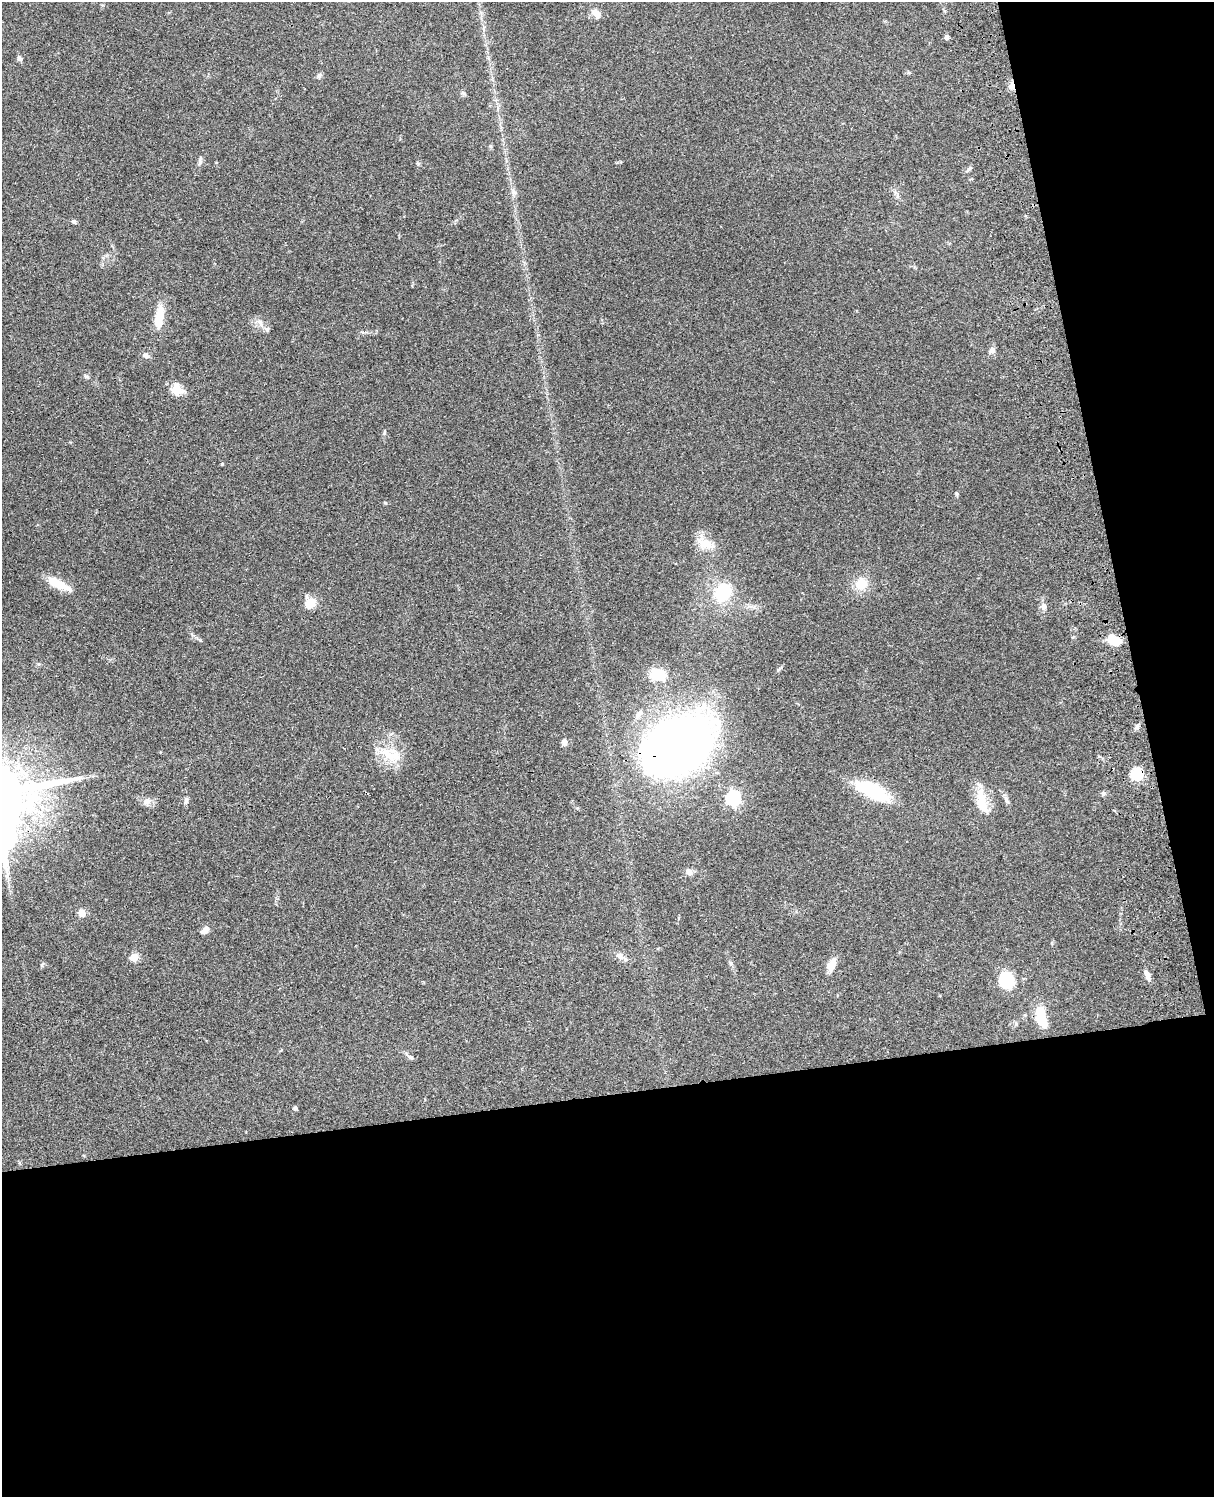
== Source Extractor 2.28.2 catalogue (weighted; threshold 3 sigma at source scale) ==
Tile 12 of 4 x 3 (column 4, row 3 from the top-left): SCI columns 3758-4969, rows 278-1772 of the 5088 x 4927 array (HDU 1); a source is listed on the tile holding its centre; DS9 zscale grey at full resolution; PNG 1216 x 1499 px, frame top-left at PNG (2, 2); no overlay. Shown black and unused: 33% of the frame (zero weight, under 3 of 4 exposures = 6% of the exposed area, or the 3 px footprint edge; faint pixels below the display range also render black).
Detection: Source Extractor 2.28.2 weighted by HDU 2 'WHT'; one run over the whole footprint, this tile lists its part. Background 0.106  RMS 0.0065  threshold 0.0294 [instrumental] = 3 sigma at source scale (4.5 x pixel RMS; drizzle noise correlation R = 1.50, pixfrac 1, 0.05/0.05 arcsec/px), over >= 5 px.
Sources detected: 49; all 49 listed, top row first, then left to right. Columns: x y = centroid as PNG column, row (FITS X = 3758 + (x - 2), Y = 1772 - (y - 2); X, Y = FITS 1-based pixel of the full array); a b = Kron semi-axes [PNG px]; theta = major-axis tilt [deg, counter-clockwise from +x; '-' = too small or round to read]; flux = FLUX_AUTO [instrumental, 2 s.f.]
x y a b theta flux
596 13 12 8 -52 4.6
947 37 4 4 - 2.4
19 58 7 6 - 1.5
319 76 8 6 71 1.6
1012 85 10 6 -90 3.9
200 163 10 5 71 1.8
969 168 8 5 44 1.4
74 221 5 5 - 1.2
159 317 25 9 81 15
267 329 7 6 - 1.5
992 350 8 7 - 2.2
146 355 9 6 -19 2.2
86 377 8 4 -9 1.1
177 389 5 5 - 37
384 432 7 3 82 0.93
222 464 4 3 - 0.66
956 493 6 4 -71 0.76
704 543 23 13 -33 10
861 583 12 12 - 11
58 584 32 9 -27 12
723 592 18 14 55 30
310 603 13 11 46 8.9
1044 606 9 8 - 2.8
1114 641 14 9 -29 12
658 675 20 16 -24 12
638 714 14 6 48 3.1
1137 727 7 5 74 1.9
564 742 9 6 77 2.3
676 746 53 37 34 630
389 755 34 12 -40 14
1136 774 6 6 - 61
872 790 39 15 -27 37
1103 793 6 5 - 1.2
733 798 7 6 - 120
1006 799 11 5 -74 2
147 801 12 8 20 3.6
186 801 9 5 83 1.8
982 802 36 12 -76 14
689 871 10 7 -62 2.3
82 912 9 9 - 3.7
205 930 11 6 36 3.6
619 956 12 8 -36 3.5
134 957 5 5 - 19
831 966 15 11 80 5.8
1147 975 15 6 -68 3.2
1006 980 8 7 - 83
1041 1017 21 9 -78 19
411 1058 7 5 -61 1.4
295 1108 4 4 - 1.2
Overlapping masked pixels (flux is a lower limit): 4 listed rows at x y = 1012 85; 1114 641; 676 746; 1136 774
Unlisted compact peaks at least as high as the median listed source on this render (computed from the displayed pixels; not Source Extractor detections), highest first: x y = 385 503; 42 965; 418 164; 513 192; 38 664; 778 670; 464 93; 731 963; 1073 637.